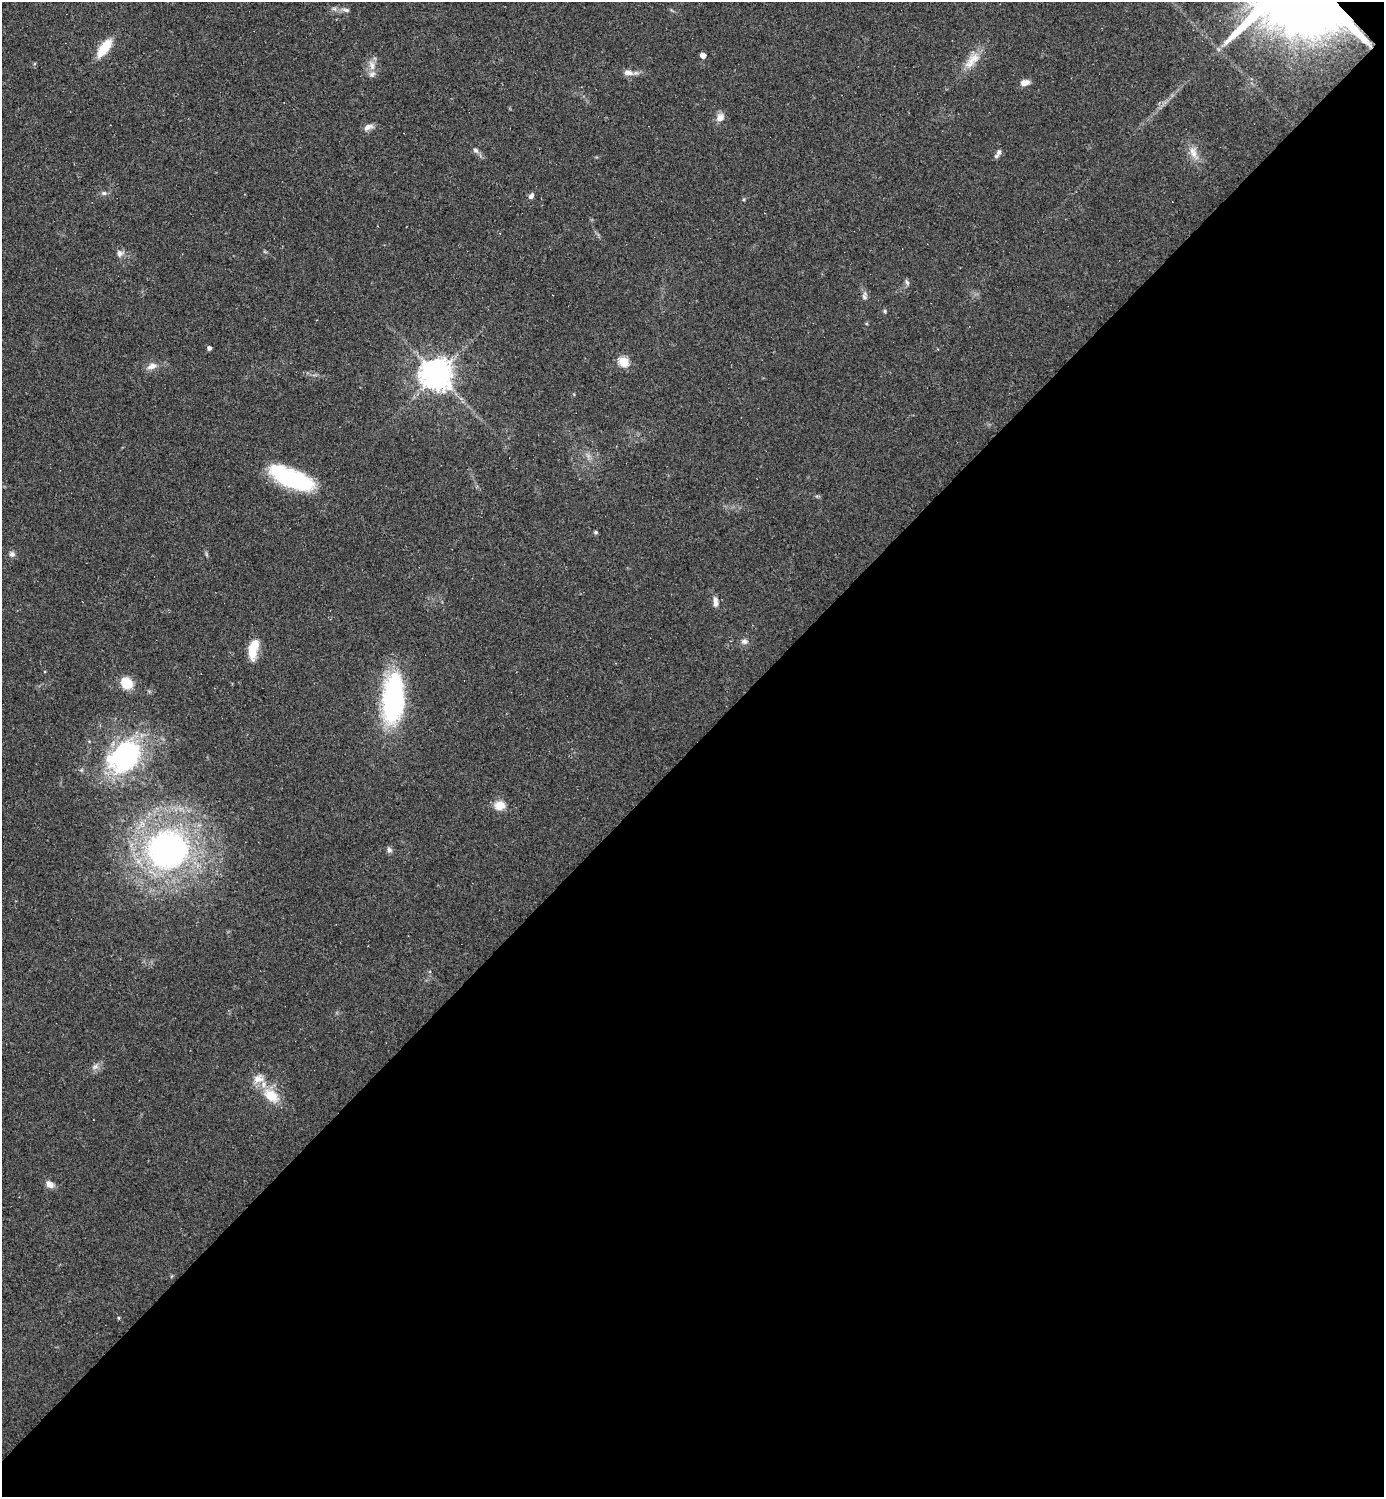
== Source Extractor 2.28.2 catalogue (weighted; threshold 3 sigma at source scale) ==
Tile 12 of 4 x 4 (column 4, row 3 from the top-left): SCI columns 4442-5823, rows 1495-2989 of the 5977 x 5978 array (HDU 1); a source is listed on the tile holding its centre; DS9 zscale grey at full resolution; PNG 1386 x 1499 px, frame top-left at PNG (2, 2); no overlay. Shown black and unused: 50% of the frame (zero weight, under 2 of 3 exposures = <1% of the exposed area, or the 3 px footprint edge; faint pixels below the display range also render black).
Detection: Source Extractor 2.28.2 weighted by HDU 2 'WHT'; one run over the whole footprint, this tile lists its part. Background 0.0334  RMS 0.0063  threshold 0.0283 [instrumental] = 3 sigma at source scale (4.5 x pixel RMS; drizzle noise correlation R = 1.50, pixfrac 1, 0.05/0.05 arcsec/px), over >= 5 px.
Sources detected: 42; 4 inside a brighter listed object's ellipse — not listed separately; the other 38 listed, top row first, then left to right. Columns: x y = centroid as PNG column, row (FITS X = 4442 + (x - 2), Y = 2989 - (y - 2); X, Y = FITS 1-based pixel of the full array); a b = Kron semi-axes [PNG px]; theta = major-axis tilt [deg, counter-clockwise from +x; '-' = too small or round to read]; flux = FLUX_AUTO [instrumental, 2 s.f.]
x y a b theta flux
346 10 10 5 -11 1.9
104 48 15 7 54 23
703 55 4 4 - 6.8
973 59 22 11 37 9.1
372 66 14 7 -80 4.6
628 73 13 7 -3 4.1
1025 83 11 7 11 3.7
720 117 10 9 - 4.4
368 127 13 7 23 3.1
476 150 7 6 - 1.9
999 152 8 5 62 1.8
1193 153 21 9 -65 6.7
104 193 7 6 - 1.5
531 196 8 6 56 2
119 253 9 8 - 2.8
907 282 8 5 -68 1.4
864 296 12 6 -83 2.2
885 311 6 4 -89 0.83
209 348 4 4 - 2.1
624 362 5 5 - 38
152 366 14 8 22 4.2
437 374 10 9 - 940
292 478 49 18 -23 58
596 532 6 4 -21 0.89
12 554 7 7 - 2
715 600 8 7 - 2.3
744 641 8 7 - 2.2
253 649 24 9 78 13
127 683 11 10 - 14
393 699 50 21 87 97
124 756 44 32 43 84
499 805 12 10 16 7.5
168 849 46 42 12 180
389 850 7 6 - 1.8
95 1066 9 7 37 2.6
271 1096 24 15 -39 15
50 1184 8 7 - 4.5
118 1318 4 3 - 0.67